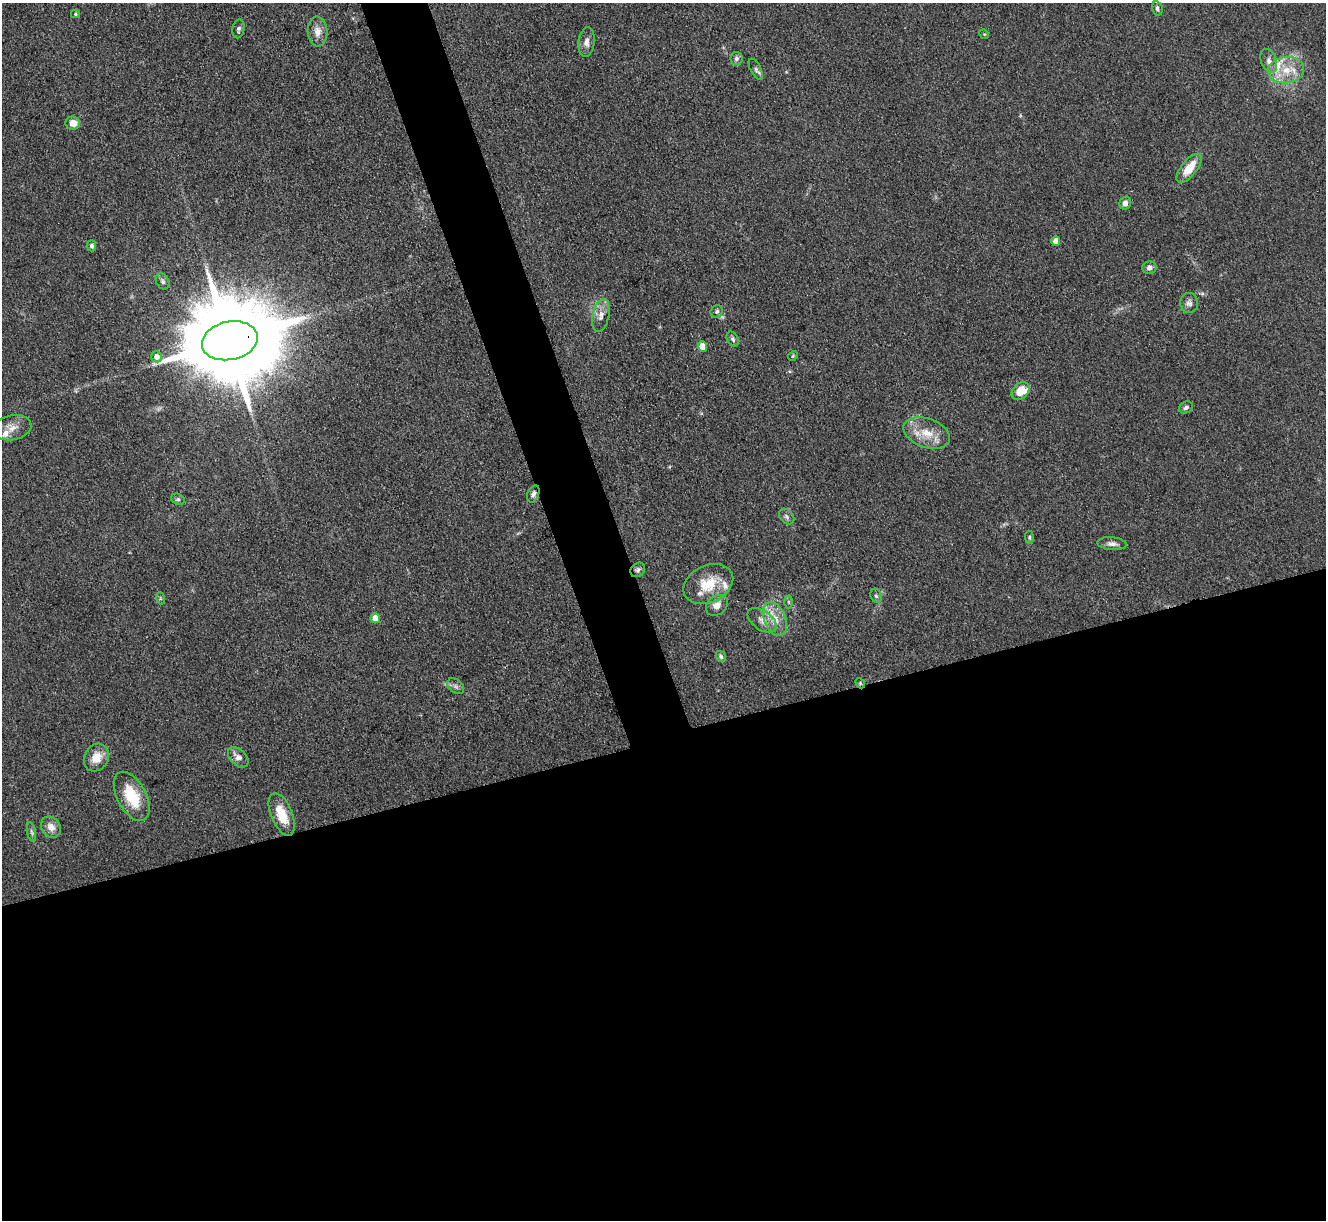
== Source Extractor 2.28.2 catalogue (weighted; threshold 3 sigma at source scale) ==
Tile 15 of 4 x 4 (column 3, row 4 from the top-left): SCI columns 2659-3982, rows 276-1493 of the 5316 x 5299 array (HDU 1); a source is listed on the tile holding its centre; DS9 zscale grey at full resolution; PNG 1328 x 1222 px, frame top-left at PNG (2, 3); each listed source drawn as its Kron ellipse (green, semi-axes under 4 px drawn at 4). Shown black and unused: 43% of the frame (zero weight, under 3 of 4 exposures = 1% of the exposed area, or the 3 px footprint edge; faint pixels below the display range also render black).
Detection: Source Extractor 2.28.2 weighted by HDU 2 'WHT'; one run over the whole footprint, this tile lists its part. Background 0.111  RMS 0.0067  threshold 0.0302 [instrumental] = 3 sigma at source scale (4.5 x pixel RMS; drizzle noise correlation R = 1.50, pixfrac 1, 0.05/0.05 arcsec/px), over >= 5 px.
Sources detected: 58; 1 too faint to see at this stretch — neither listed nor drawn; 5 inside a brighter listed object's ellipse — not listed separately; the other 52 listed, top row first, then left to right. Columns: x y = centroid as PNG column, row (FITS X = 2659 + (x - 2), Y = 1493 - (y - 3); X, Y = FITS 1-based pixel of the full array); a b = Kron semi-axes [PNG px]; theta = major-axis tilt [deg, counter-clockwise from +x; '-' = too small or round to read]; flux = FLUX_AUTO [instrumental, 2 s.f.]
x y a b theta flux
1157 8 7 5 -76 1.8
75 14 4 4 - 0.84
238 29 9 6 78 1.8
317 31 15 10 -87 6.3
984 34 5 4 - 0.64
587 42 15 8 84 4.1
737 58 6 6 - 1.8
1269 61 12 8 -70 3.7
756 69 11 5 -63 2
1286 70 18 13 6 14
73 123 7 6 - 7
1189 168 17 7 51 14
1125 203 6 5 - 3.1
1056 241 5 4 - 5.9
92 246 5 4 - 1.6
1149 268 7 6 - 2.6
163 281 8 6 -59 1.9
1189 303 10 8 -84 2.7
717 311 7 6 - 1.6
601 316 17 8 78 5.2
733 339 8 5 -62 1.6
230 341 28 19 12 16000
702 347 5 4 - 9.5
793 356 5 4 - 0.79
156 357 5 5 - 3.9
1021 391 10 7 46 12
1186 407 7 5 25 1.7
12 428 19 12 9 7.4
927 433 24 14 -19 14
533 494 9 5 66 2.2
178 499 7 5 -20 1.3
787 517 9 6 -46 2
1029 537 6 4 -85 1
1112 544 15 6 -5 3.4
638 570 8 6 45 1.7
708 584 26 18 25 21
876 596 7 5 -67 1.4
160 598 6 4 -73 0.9
789 602 6 4 -89 1
717 605 12 9 41 5.2
375 618 5 4 - 8.6
775 619 18 10 -68 10
762 620 16 9 -36 6
721 657 6 4 -57 1.2
860 683 5 4 - 0.88
456 686 9 6 -40 2.3
238 757 12 7 -44 4.2
96 758 14 12 62 9.4
132 796 27 14 -62 25
282 814 23 10 -68 16
51 827 11 9 -58 6
32 832 10 4 -78 1.4
Overlapping masked pixels (flux is a lower limit): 4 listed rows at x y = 230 341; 533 494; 638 570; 860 683